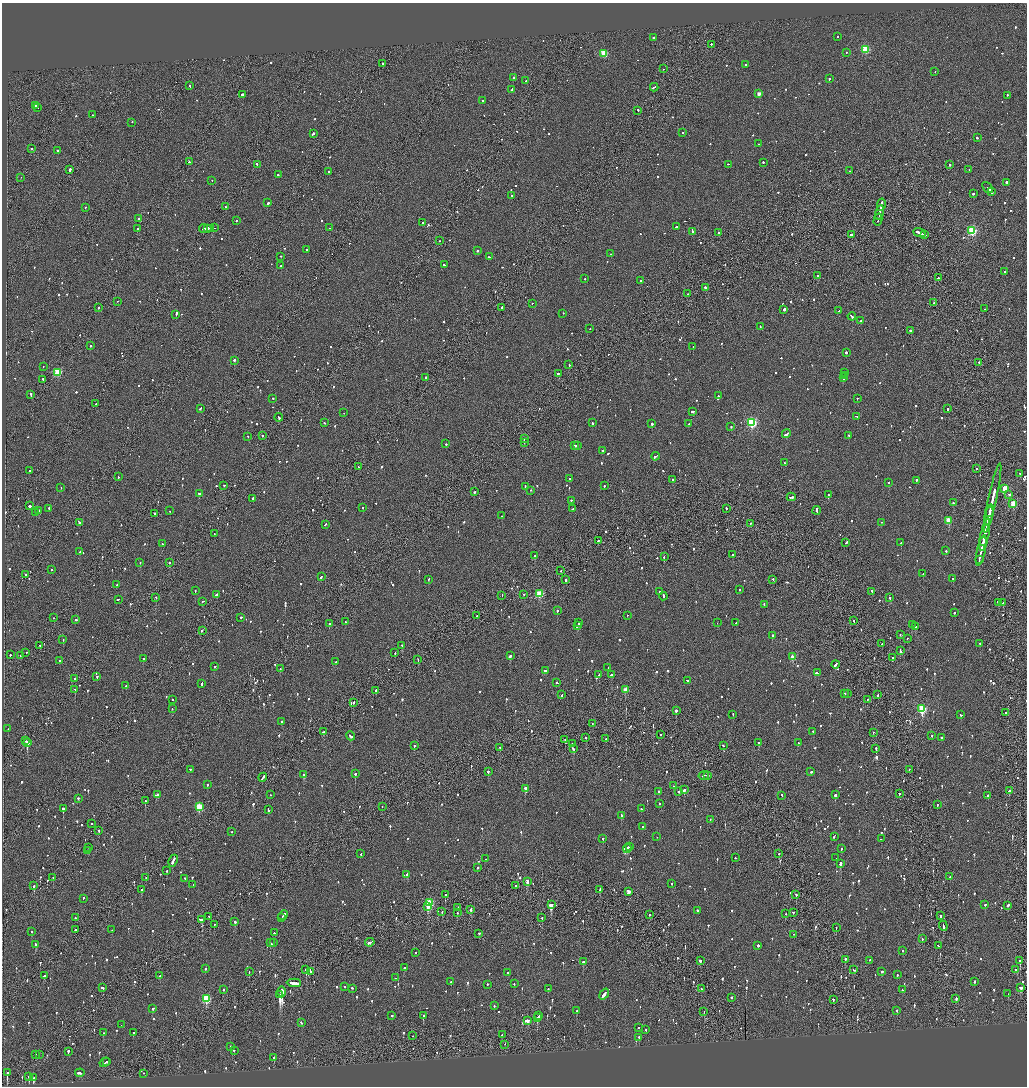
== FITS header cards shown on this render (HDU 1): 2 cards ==
NAXIS1  =                 2050
NAXIS2  =                 2168

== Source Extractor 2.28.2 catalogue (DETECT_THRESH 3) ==
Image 2050 x 2168 px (HDU 1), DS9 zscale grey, zoomed out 1/2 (1 PNG px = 2 x 2 image px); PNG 1029 x 1088 px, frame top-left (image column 2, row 2168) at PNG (2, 3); each listed source drawn as its Kron ellipse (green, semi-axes under 4 px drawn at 4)
Background -0.0613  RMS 0.061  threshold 0.184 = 3 sigma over >= 5 px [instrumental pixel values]
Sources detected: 1403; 63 cannot appear on this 1/2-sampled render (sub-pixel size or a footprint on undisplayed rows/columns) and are neither listed nor drawn; of the other 1340, the 500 brightest by FLUX_AUTO listed and drawn (840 fainter detections omitted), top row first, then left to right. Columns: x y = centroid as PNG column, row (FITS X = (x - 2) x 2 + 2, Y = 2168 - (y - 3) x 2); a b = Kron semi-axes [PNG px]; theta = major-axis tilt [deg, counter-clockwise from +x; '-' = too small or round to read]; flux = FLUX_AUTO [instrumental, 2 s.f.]
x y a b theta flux
838 37 2 2 - 97
653 38 2 2 - 97
711 45 2 2 - 220
865 50 3 3 - 760
846 53 2 2 - 77
604 54 3 3 - 570
382 64 2 1 - 280
745 65 2 2 - 59
664 69 2 1 - 70
935 72 2 2 - 160
513 78 2 2 - 140
829 79 2 2 - 98
526 81 2 1 - 60
190 86 3 2 - 84
654 88 4 1 - 150
512 90 3 2 - 80
759 94 3 2 - 110
242 95 2 2 - 280
1007 96 2 2 - 56
483 101 2 2 - 240
35 106 3 2 - 190
37 108 2 1 - 89
638 111 2 2 - 100
93 115 2 2 - 55
132 123 2 2 - 59
683 133 2 2 - 90
313 134 2 2 - 310
977 138 3 2 - 110
758 144 2 2 - 75
31 149 2 2 - 88
58 151 2 2 - 110
189 162 2 2 - 77
763 163 2 2 - 70
257 165 2 2 - 72
728 165 2 2 - 65
950 165 2 2 - 160
70 170 2 2 - 320
969 170 2 2 - 58
849 171 2 2 - 58
329 172 2 2 - 59
278 175 2 2 - 200
21 178 2 1 - 330
212 181 2 2 - 61
1007 183 2 2 - 610
987 188 6 2 -50 330
991 192 3 2 - 330
973 194 2 2 - 160
512 196 2 2 - 57
268 203 3 2 - 450
881 205 6 2 78 370
225 207 2 1 - 60
85 208 2 2 - 91
879 213 7 1 77 460
139 219 2 2 - 92
878 220 6 1 76 300
236 221 2 1 - 66
422 223 2 2 - 67
676 227 2 2 - 92
214 228 2 1 - 100
330 228 2 1 - 76
137 229 2 2 - 160
203 229 4 2 - 270
208 229 3 2 - 160
210 229 3 1 - 110
972 231 3 3 - 1100
692 232 4 2 - 190
719 233 3 2 - 74
919 233 6 2 -22 300
852 235 3 2 - 190
924 235 4 2 - 200
439 241 2 1 - 65
307 250 2 2 - 130
478 251 2 2 - 85
611 254 2 2 - 62
280 257 2 2 - 70
489 257 3 2 - 100
445 265 3 2 - 150
281 266 2 2 - 170
1005 272 2 2 - 110
818 276 2 2 - 71
938 278 2 2 - 120
585 279 2 2 - 77
641 281 2 1 - 190
705 288 2 2 - 180
688 294 2 1 - 64
117 302 2 1 - 72
934 303 2 2 - 74
532 304 2 1 - 60
98 308 3 2 - 96
502 308 2 1 - 150
985 309 2 1 - 75
784 310 2 2 - 320
839 311 2 2 - 88
563 314 2 2 - 77
176 315 3 2 - 310
852 317 4 2 - 270
861 321 2 2 - 84
760 327 2 2 - 96
590 329 2 2 - 61
910 331 2 2 - 310
91 346 2 2 - 130
693 347 2 1 - 77
846 353 2 2 - 170
234 361 2 2 - 200
979 363 2 2 - 61
569 365 2 2 - 88
43 367 2 1 - 71
58 373 3 3 - 640
845 373 3 2 - 100
558 374 4 2 - 140
844 376 3 2 - 160
426 378 2 2 - 240
844 378 4 2 - 200
43 380 3 2 - 78
31 395 3 2 - 110
718 396 2 2 - 100
273 399 2 2 - 100
857 399 2 2 - 78
96 404 2 2 - 65
200 409 3 2 - 93
948 409 3 2 - 62
693 412 3 2 - 100
344 413 2 2 - 79
857 417 3 2 - 84
279 418 4 2 - 190
325 423 2 2 - 75
592 423 2 2 - 61
751 423 4 3 - 1700
652 424 2 2 - 200
689 424 4 2 - 120
731 427 2 2 - 130
786 434 5 2 - 210
262 436 2 2 - 70
849 436 2 2 - 79
248 437 2 2 - 67
524 439 3 2 - 85
525 443 2 2 - 120
446 444 2 2 - 98
575 446 3 2 - 140
577 446 3 2 - 130
603 451 3 2 - 74
655 457 4 2 - 140
785 463 3 2 - 90
358 467 2 1 - 64
976 469 2 1 - 80
30 471 2 2 - 120
1020 474 2 2 - 82
118 477 2 2 - 71
569 479 2 2 - 63
673 480 2 2 - 130
916 481 3 2 - 140
888 483 2 2 - 68
224 486 2 2 - 82
604 486 2 2 - 57
525 487 2 2 - 59
61 488 2 2 - 190
1005 489 3 3 - 390
530 491 2 2 - 64
475 492 2 2 - 350
199 494 2 2 - 300
828 495 2 2 - 300
1009 495 3 2 - 160
791 497 4 2 - 110
253 499 2 2 - 210
993 499 36 2 78 930
571 501 2 2 - 79
953 503 2 2 - 89
1013 504 3 3 - 300
29 506 2 2 - 190
363 508 2 1 - 61
49 509 2 2 - 73
573 509 2 2 - 140
726 509 2 2 - 68
38 511 4 2 - 130
169 511 2 2 - 67
816 511 4 2 - 200
990 511 6 1 75 330
36 513 2 2 - 170
155 514 2 2 - 100
502 516 2 1 - 95
989 516 10 2 77 550
948 521 3 3 - 360
79 523 2 2 - 280
881 523 2 2 - 58
750 524 2 1 - 67
325 525 3 2 - 59
214 534 2 2 - 64
985 535 17 2 78 780
598 541 3 2 - 110
983 542 4 1 - 200
846 543 3 2 - 130
901 543 2 2 - 240
162 544 3 2 - 64
946 551 2 2 - 85
981 551 16 2 77 740
80 552 2 2 - 59
733 555 3 2 - 260
535 556 2 2 - 79
664 557 2 2 - 66
979 560 4 1 - 230
140 563 2 2 - 88
169 563 2 2 - 99
52 570 2 2 - 56
561 571 2 2 - 61
923 574 2 2 - 79
26 575 2 1 - 68
321 577 2 2 - 91
953 579 2 2 - 67
428 580 2 2 - 63
566 580 3 2 - 70
773 580 2 1 - 67
117 585 2 2 - 76
739 590 2 2 - 160
195 591 2 2 - 63
659 592 2 2 - 59
872 592 3 2 - 56
540 594 3 3 - 580
216 595 4 2 - 150
524 595 2 1 - 210
502 596 2 1 - 76
663 597 4 2 - 170
156 598 2 2 - 58
890 598 2 2 - 69
118 600 3 2 - 71
203 602 3 2 - 58
998 603 3 2 - 290
1003 603 2 2 - 110
764 605 2 2 - 78
557 611 2 2 - 190
955 613 2 2 - 95
477 616 3 2 - 93
627 616 2 1 - 56
54 618 2 1 - 100
241 618 2 2 - 65
76 620 2 2 - 120
854 621 2 2 - 74
345 622 2 2 - 58
579 623 3 2 - 120
717 623 2 2 - 65
736 623 2 2 - 87
329 624 2 2 - 140
912 625 2 1 - 92
578 626 3 2 - 290
916 627 3 2 - 150
202 631 3 2 - 160
900 635 2 2 - 68
772 636 2 2 - 420
907 639 2 1 - 79
63 640 2 2 - 94
882 644 2 2 - 83
980 644 2 1 - 65
40 646 2 2 - 56
402 646 2 2 - 140
900 651 4 2 - 140
26 653 2 1 - 69
395 653 2 2 - 54
10 655 2 2 - 80
21 656 2 2 - 56
510 656 3 2 - 270
793 657 3 2 - 190
893 658 2 2 - 190
143 659 2 2 - 130
418 660 2 1 - 62
60 661 2 2 - 67
335 662 2 2 - 87
835 665 4 2 - 190
214 667 2 2 - 68
608 668 2 2 - 180
280 669 2 2 - 73
545 671 4 2 - 79
817 673 3 2 - 75
599 675 2 2 - 56
611 675 4 2 - 130
97 677 2 2 - 140
74 679 2 2 - 71
687 681 2 2 - 61
557 683 3 2 - 110
202 684 3 2 - 120
126 686 2 2 - 75
75 690 2 2 - 180
625 690 3 2 - 210
376 691 2 2 - 1500
845 694 2 2 - 87
847 694 2 2 - 59
562 695 2 1 - 98
878 695 2 2 - 88
172 700 2 2 - 59
867 700 2 2 - 58
353 703 2 2 - 120
172 709 2 1 - 72
922 709 4 3 - 1200
676 711 2 2 - 370
1005 713 2 1 - 230
733 715 2 2 - 66
961 715 2 2 - 61
282 722 2 2 - 74
592 724 2 2 - 58
8 729 2 2 - 67
324 732 3 2 - 180
813 732 2 2 - 130
873 733 2 2 - 65
660 735 2 1 - 57
350 736 5 2 - 290
932 736 2 2 - 110
586 738 2 2 - 85
941 738 2 2 - 94
605 739 2 2 - 58
565 740 2 1 - 99
26 741 2 1 - 79
28 743 3 2 - 1800
759 743 2 2 - 62
798 743 3 2 - 92
572 744 3 2 - 90
414 746 2 2 - 160
723 746 2 2 - 80
500 748 2 1 - 110
573 749 3 2 - 170
876 749 2 2 - 120
190 770 2 2 - 63
909 770 2 2 - 130
488 772 2 2 - 250
811 772 2 2 - 67
355 774 2 2 - 290
304 775 2 2 - 280
704 776 5 2 - 180
707 776 3 2 - 150
263 778 5 2 - 140
208 785 2 2 - 63
673 786 2 1 - 160
525 789 3 2 - 240
684 790 2 2 - 320
1009 791 3 2 - 79
659 792 2 2 - 99
679 792 2 2 - 300
899 794 2 2 - 120
158 795 2 2 - 170
270 795 2 2 - 110
835 795 2 2 - 260
782 796 2 1 - 97
988 796 2 2 - 640
79 799 2 2 - 62
145 801 2 2 - 320
659 804 2 2 - 68
937 805 2 1 - 60
199 807 3 3 - 420
382 807 2 1 - 230
63 809 2 2 - 1500
641 809 2 2 - 79
268 810 4 2 - 130
621 816 2 2 - 260
710 820 2 2 - 57
91 824 2 2 - 56
642 827 2 2 - 92
99 831 2 2 - 60
232 832 2 2 - 110
657 837 2 2 - 98
834 837 3 2 - 110
603 839 2 2 - 94
881 839 2 1 - 58
629 847 2 2 - 54
89 848 2 2 - 80
627 849 4 2 - 150
841 849 2 2 - 120
88 851 2 2 - 55
361 854 2 2 - 79
779 854 2 1 - 97
736 858 2 2 - 60
836 858 2 2 - 62
485 859 2 2 - 57
173 861 6 2 64 210
840 864 3 2 - 340
478 868 2 2 - 80
166 871 2 2 - 110
407 875 2 2 - 160
950 877 2 2 - 72
53 878 2 1 - 97
146 878 2 2 - 56
185 879 3 2 - 78
527 882 4 2 - 230
672 884 2 2 - 71
193 885 2 2 - 240
34 886 2 2 - 290
516 886 2 2 - 83
142 890 3 2 - 97
600 890 3 2 - 110
629 892 3 2 - 120
445 895 2 2 - 110
796 895 2 2 - 230
83 899 2 2 - 56
429 903 3 3 - 910
551 905 4 2 - 1300
985 905 2 2 - 90
1008 906 3 2 - 270
427 907 4 2 - 82
457 908 2 1 - 200
471 910 2 2 - 250
697 911 2 2 - 210
442 912 2 2 - 68
457 913 2 2 - 55
793 913 2 2 - 110
786 914 2 2 - 85
283 915 5 2 - 240
649 915 2 2 - 68
941 916 2 2 - 110
209 917 2 2 - 79
75 918 2 2 - 59
282 918 2 2 - 91
542 918 2 1 - 94
202 920 3 2 - 260
235 922 2 2 - 310
214 925 2 2 - 74
943 926 5 2 - 160
836 928 2 1 - 70
75 930 2 2 - 200
112 930 2 2 - 58
32 932 2 2 - 67
274 933 2 2 - 74
479 934 2 2 - 71
793 935 2 1 - 76
922 939 2 2 - 54
270 943 3 2 - 73
274 943 2 2 - 270
370 943 5 2 - 140
36 945 3 2 - 230
758 946 2 2 - 360
938 946 3 2 - 120
902 951 2 2 - 310
415 953 2 2 - 110
845 960 2 2 - 380
700 961 3 2 - 71
870 961 2 2 - 59
1020 961 2 2 - 320
583 962 2 2 - 240
405 968 2 2 - 140
205 969 2 2 - 190
306 970 3 2 - 230
854 970 3 2 - 79
1016 970 2 2 - 97
249 972 2 1 - 130
310 972 2 2 - 80
882 972 2 1 - 220
507 973 2 2 - 57
897 975 2 2 - 80
44 976 4 2 - 140
160 976 2 2 - 61
395 978 2 2 - 75
451 982 3 2 - 67
974 982 2 2 - 200
294 983 7 2 -3 570
514 984 2 2 - 69
487 985 2 2 - 64
345 987 2 2 - 150
102 988 3 2 - 110
1020 988 3 2 - 130
353 989 2 2 - 260
548 989 2 2 - 88
701 989 2 2 - 230
223 990 2 2 - 65
902 990 2 2 - 110
282 992 5 2 - 19000
604 994 6 2 52 260
1008 994 2 1 - 58
280 995 3 2 - 5100
731 998 2 2 - 210
206 999 3 3 - 830
956 999 2 2 - 130
833 1000 2 2 - 90
494 1006 2 2 - 64
153 1009 2 2 - 64
577 1011 2 2 - 90
897 1011 2 2 - 76
704 1012 2 1 - 60
392 1016 2 2 - 67
423 1016 2 2 - 190
539 1016 2 2 - 170
537 1018 3 2 - 170
527 1021 3 2 - 380
301 1023 2 2 - 63
121 1025 2 1 - 140
638 1028 2 2 - 57
646 1030 2 2 - 56
103 1033 2 2 - 89
133 1033 2 2 - 61
502 1035 2 1 - 210
413 1036 2 1 - 87
639 1038 3 2 - 120
505 1045 2 1 - 58
230 1047 2 2 - 120
234 1051 2 1 - 110
68 1052 3 2 - 190
36 1055 2 2 - 67
39 1055 2 2 - 110
274 1058 2 2 - 94
107 1062 2 2 - 170
105 1063 5 2 - 240
7 1073 3 2 - 190
80 1073 5 2 - 200
143 1074 2 1 - 55
29 1077 2 2 - 360
34 1078 3 2 - 350
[840 fainter detections neither listed nor drawn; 63 sub-pixel or undisplayed-footprint detections neither listed nor drawn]